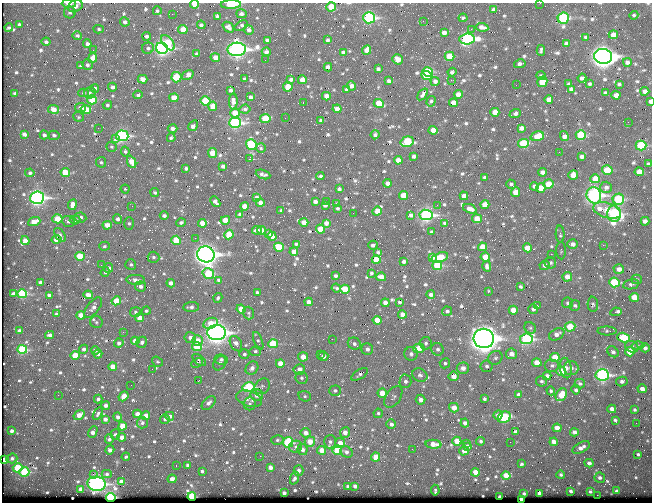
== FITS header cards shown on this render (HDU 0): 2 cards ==
NAXIS1  =                  650 / Width of table row in bytes
NAXIS2  =                  500 / Number of rows in table

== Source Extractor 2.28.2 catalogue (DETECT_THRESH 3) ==
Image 650 x 500 px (HDU 0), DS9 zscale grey, 1 PNG px = 1 image px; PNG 654 x 504 px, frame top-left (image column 1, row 500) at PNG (2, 3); each listed source drawn as its Kron ellipse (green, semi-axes under 4 px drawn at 4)
Background 368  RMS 1.4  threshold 4.26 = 3 sigma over >= 5 px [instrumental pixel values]
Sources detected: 766; of the 766, the 500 brightest by FLUX_AUTO listed and drawn (266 fainter detections omitted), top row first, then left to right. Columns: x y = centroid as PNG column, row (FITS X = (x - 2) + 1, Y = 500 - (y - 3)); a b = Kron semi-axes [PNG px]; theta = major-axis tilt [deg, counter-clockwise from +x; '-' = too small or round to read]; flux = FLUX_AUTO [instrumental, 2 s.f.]
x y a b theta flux
540 3 2 2 - 230
69 4 7 3 -2 500
194 4 4 3 - 920
231 5 10 4 2 1800
75 6 7 6 - 430
331 7 4 4 - 1700
494 9 4 4 - 430
157 11 4 4 - 160
70 12 6 6 - 220
172 14 2 2 - 360
241 14 5 4 - 280
634 15 4 4 - 150
217 16 4 3 - 200
369 18 6 5 - 15000
463 18 4 3 - 200
563 18 6 5 - 9100
423 21 2 2 - 190
125 22 5 4 - 340
19 24 3 3 - 160
201 25 4 3 - 230
241 26 7 4 33 220
228 27 6 4 -39 350
482 27 6 4 -8 440
9 28 4 3 - 160
99 29 5 4 - 150
183 29 4 4 - 1400
471 29 3 2 - 160
249 30 5 4 - 310
444 33 4 4 - 480
613 35 4 4 - 730
77 36 5 4 - 210
147 36 4 4 - 260
586 37 3 3 - 180
467 39 7 5 5 18000
267 40 4 4 - 320
328 40 3 3 - 190
46 42 4 3 - 260
168 43 9 5 -50 3700
87 44 4 4 - 350
566 44 4 3 - 240
148 48 6 5 - 230
162 48 6 5 - 28000
237 49 9 6 3 42000
93 50 2 2 - 380
367 50 5 4 - 850
541 50 5 3 - 160
266 52 4 4 - 270
343 53 4 4 - 470
197 54 4 3 - 250
449 56 5 4 - 2500
603 56 9 7 -6 66000
215 57 5 4 - 850
93 58 5 4 - 740
398 59 5 4 - 830
265 60 2 2 - 160
627 62 4 4 - 340
520 64 6 4 13 310
87 65 5 5 - 240
81 66 3 3 - 190
328 67 4 4 - 490
378 69 4 3 - 240
428 72 5 4 - 5300
452 72 4 3 - 230
188 75 6 4 34 800
427 75 5 4 - 4600
541 76 5 3 - 190
176 77 5 5 - 4200
582 78 4 3 - 290
143 79 5 4 - 760
244 79 3 3 - 200
291 80 4 3 - 230
302 80 4 4 - 880
451 80 2 2 - 790
389 81 4 3 - 240
435 81 4 4 - 310
542 82 5 5 - 2000
569 84 4 3 - 170
590 84 3 3 - 150
619 84 3 3 - 150
516 85 2 2 - 210
351 86 5 4 - 480
112 87 4 4 - 300
288 87 4 4 - 1900
95 88 4 4 - 280
571 89 4 4 - 330
230 90 4 3 - 230
346 90 3 3 - 170
645 91 4 4 - 500
15 93 3 3 - 170
83 93 5 4 - 150
90 93 6 5 - 210
605 93 3 3 - 170
423 94 7 3 52 280
458 94 4 4 - 760
138 95 4 3 - 180
616 95 4 4 - 600
326 96 4 4 - 630
250 97 3 3 - 260
174 98 4 4 - 1300
92 100 5 4 - 2700
549 100 4 4 - 740
206 101 5 4 - 3900
233 101 8 4 88 450
431 101 5 4 - 160
650 101 4 3 - 210
303 102 3 2 - 210
379 103 5 4 - 2400
453 103 4 4 - 800
107 105 4 4 - 180
213 106 5 4 - 1400
80 107 6 4 8 350
54 109 5 4 - 990
86 109 5 4 - 1700
245 109 6 4 8 220
337 109 4 4 - 710
495 112 4 4 - 1100
235 113 4 4 - 1400
515 113 6 3 22 450
78 117 6 4 -22 140
265 118 5 4 - 2700
285 118 2 2 - 230
321 120 3 3 - 180
628 122 2 2 - 290
235 123 6 5 - 15000
193 126 6 3 59 580
98 128 2 2 - 150
521 128 4 4 - 420
173 129 5 3 - 340
433 130 4 4 - 1100
24 134 4 4 - 430
44 135 4 4 - 260
54 135 5 4 - 250
375 135 5 3 - 200
581 135 5 5 - 5200
122 136 6 5 - 13000
537 136 7 4 17 1200
564 136 5 4 - 480
171 138 4 3 - 150
116 139 4 3 - 410
407 142 7 5 16 5100
523 143 5 4 - 4900
251 144 5 5 - 7000
641 145 5 5 - 6700
111 147 5 5 - 150
261 148 5 5 - 140
125 151 5 4 - 190
559 152 2 2 - 370
212 153 5 4 - 1400
414 156 4 4 - 290
582 156 4 3 - 320
249 159 3 2 - 2800
398 160 4 4 - 730
101 162 5 5 - 170
132 162 6 4 -66 1300
648 164 3 3 - 150
223 166 4 3 - 300
186 168 4 3 - 200
607 170 5 5 - 2900
65 172 5 4 - 1800
543 172 4 4 - 450
639 172 4 4 - 1000
30 173 4 4 - 190
263 174 7 4 -21 270
573 175 5 4 - 1200
320 176 4 3 - 160
485 177 3 3 - 230
595 179 5 4 - 1600
388 183 4 4 - 500
511 184 5 3 - 180
548 184 5 5 - 1900
534 186 4 4 - 300
606 187 6 5 - 340
541 188 5 4 - 1400
125 189 4 4 - 130
339 189 4 3 - 230
516 192 5 4 - 1100
155 193 4 4 - 160
403 195 4 4 - 1700
594 195 8 7 - 27000
464 196 4 4 - 510
37 198 7 6 - 27000
257 198 4 3 - 410
618 199 6 5 - 6700
327 201 3 2 - 170
215 202 6 3 -48 310
260 202 4 4 - 570
315 202 4 3 - 330
337 204 4 3 - 190
72 205 5 4 - 660
325 205 4 4 - 390
437 205 2 2 - 250
485 205 4 4 - 1200
132 206 3 2 - 190
244 206 4 4 - 960
337 208 3 3 - 150
470 209 7 3 -20 490
281 210 3 3 - 140
607 210 14 7 -16 1800
377 211 4 4 - 1200
353 213 2 2 - 150
614 214 8 7 - 15000
240 215 4 4 - 390
411 215 4 4 - 300
426 215 7 5 -9 21000
164 216 4 4 - 260
80 217 6 5 - 340
57 219 5 4 - 2200
118 219 5 4 - 310
477 219 5 4 - 1400
75 220 5 4 - 440
225 220 5 4 - 1300
68 221 6 5 - 230
645 221 4 4 - 550
34 222 6 4 19 1100
304 222 4 4 - 1100
129 223 6 5 - 190
181 223 5 4 - 270
202 223 4 4 - 1100
326 223 4 4 - 480
444 223 3 3 - 140
107 225 4 4 - 990
320 229 4 4 - 2100
257 230 5 3 - 340
262 230 4 4 - 880
431 232 3 3 - 140
269 233 3 3 - 300
560 234 9 4 -87 250
60 235 8 4 -59 260
229 235 5 4 - 2400
272 236 5 4 - 710
195 238 2 2 - 260
56 240 5 4 - 900
176 240 5 4 - 2500
25 241 4 4 - 630
296 244 3 3 - 140
573 244 5 4 - 460
373 245 4 3 - 290
603 245 2 2 - 900
104 246 5 4 - 160
279 247 5 4 - 3900
483 247 4 4 - 1800
527 248 4 4 - 1200
561 251 8 5 -88 150
294 252 4 4 - 890
378 252 3 3 - 140
206 254 9 8 - 55000
551 254 2 2 - 930
80 256 5 4 - 3200
154 257 6 5 - 200
432 257 4 4 - 460
440 257 8 4 17 2400
485 257 5 4 - 1400
376 260 4 4 - 2300
404 262 4 3 - 300
550 263 6 5 - 240
131 264 5 5 - 190
101 265 3 2 - 170
545 265 5 4 - 370
437 266 5 4 - 4800
487 266 5 4 - 280
108 268 5 4 - 340
619 269 5 4 - 600
105 272 5 4 - 230
208 273 6 5 - 4700
371 273 3 3 - 150
335 276 3 3 - 220
381 277 5 4 - 850
567 277 5 4 - 950
637 279 5 5 - 160
136 280 9 5 -3 550
219 280 4 4 - 440
41 282 4 3 - 310
615 282 5 5 - 5400
171 283 4 4 - 470
631 284 8 5 11 220
141 286 5 5 - 410
520 286 4 3 - 150
336 288 5 3 - 160
345 289 5 4 - 2100
257 292 3 3 - 150
488 292 3 2 - 510
13 293 3 3 - 230
22 294 5 4 - 4700
49 295 4 3 - 400
88 295 5 4 - 730
431 295 4 4 - 340
634 297 5 4 - 1600
218 298 5 3 - 140
116 301 5 4 - 2000
309 302 4 4 - 540
399 302 3 3 - 200
385 303 4 4 - 610
568 303 5 5 - 210
593 304 7 5 -88 210
538 306 3 2 - 420
575 306 5 5 - 200
191 307 7 5 5 320
93 308 12 6 53 470
241 309 4 4 - 1200
533 309 5 5 - 260
513 310 4 4 - 1100
146 311 4 4 - 160
447 311 5 4 - 260
135 312 5 5 - 180
616 312 6 3 10 670
249 313 6 5 - 180
56 314 3 3 - 170
402 314 4 4 - 640
81 315 4 4 - 1100
139 318 4 4 - 950
377 320 4 4 - 1200
96 322 6 6 - 210
210 323 7 5 23 1300
570 327 5 5 - 2300
530 328 6 5 - 220
19 331 4 3 - 310
607 331 9 4 -1 180
123 332 2 2 - 360
217 333 9 7 -5 49000
557 334 8 5 29 550
50 335 4 4 - 350
190 338 6 5 - 410
484 338 10 9 - 86000
623 338 6 4 -19 3900
332 339 2 2 - 350
526 339 6 5 - 14000
135 341 4 4 - 980
198 341 5 5 - 990
258 341 9 4 -70 220
142 342 6 5 - 260
119 343 4 4 - 260
426 343 6 6 - 260
236 344 8 5 -61 570
273 344 5 4 - 3900
354 344 7 6 - 300
197 346 5 4 - 4100
638 346 6 4 0 150
632 347 7 5 -28 430
419 348 6 5 - 1800
645 348 5 4 - 260
22 349 5 4 - 5700
84 349 4 4 - 270
367 349 6 5 - 370
438 349 6 6 - 270
95 350 4 4 - 320
255 351 6 5 - 180
613 352 6 5 - 290
630 352 4 4 - 1700
98 354 4 4 - 270
244 354 5 5 - 220
320 354 3 2 - 150
411 354 7 7 - 330
511 354 5 5 - 740
75 355 4 4 - 1700
323 356 5 4 - 460
303 357 5 4 - 920
555 357 5 4 - 1700
495 358 7 6 - 260
221 359 6 5 - 290
199 360 8 4 -39 170
157 362 6 4 -37 150
197 363 6 4 27 150
220 363 8 6 56 290
280 363 4 4 - 1300
445 363 5 5 - 180
537 363 4 4 - 1300
487 366 6 6 - 230
552 366 7 6 - 280
113 367 4 4 - 1100
252 368 7 6 - 390
463 368 6 5 - 570
566 368 10 6 -82 670
571 368 7 7 - 490
152 369 2 2 - 140
299 369 6 5 - 520
561 371 5 4 - 2300
359 374 9 4 32 270
420 375 8 6 -30 320
602 375 6 5 - 18000
454 376 5 5 - 820
547 376 4 4 - 440
301 378 6 6 - 200
198 381 3 2 - 320
405 381 7 6 - 320
542 381 5 5 - 180
622 381 5 5 - 260
580 384 5 4 - 190
131 385 2 2 - 160
262 386 8 7 - 280
249 387 6 5 - 7600
642 389 4 4 - 460
576 390 4 4 - 160
335 391 5 5 - 220
551 391 4 4 - 160
382 393 5 4 - 1400
58 395 2 2 - 340
257 395 6 5 - 540
519 395 4 4 - 400
561 395 7 5 55 1500
124 396 5 4 - 700
305 396 6 5 - 180
393 397 12 7 57 350
98 399 4 3 - 210
249 399 13 7 -19 710
484 399 3 3 - 160
421 400 5 4 - 510
209 403 8 5 46 320
250 404 6 6 - 210
106 405 4 4 - 310
454 408 5 4 - 830
612 409 4 4 - 620
635 410 3 3 - 150
378 413 4 4 - 160
98 414 7 4 57 210
137 414 4 4 - 540
79 415 6 4 35 900
498 415 5 4 - 460
146 416 4 4 - 790
170 416 4 4 - 340
118 417 4 4 - 300
504 417 7 5 29 4300
105 419 4 4 - 370
165 419 5 4 - 240
615 420 3 3 - 170
142 423 5 5 - 210
465 423 4 4 - 320
636 423 2 2 - 150
391 424 5 4 - 320
122 426 4 4 - 1700
557 428 4 4 - 930
12 431 3 3 - 260
93 432 6 4 63 530
345 432 5 5 - 600
515 432 4 3 - 220
574 432 4 4 - 330
306 433 5 4 - 670
115 434 5 4 - 190
122 437 4 4 - 600
109 439 5 3 - 230
277 440 6 5 - 180
457 441 5 4 - 1300
481 441 4 4 - 170
288 442 5 5 - 6700
310 442 5 5 - 1300
330 442 7 6 - 280
510 442 2 2 - 210
554 442 4 4 - 630
340 443 5 5 - 900
466 443 3 2 - 250
433 444 8 4 -4 920
468 446 4 4 - 350
296 447 6 6 - 240
581 448 9 5 29 510
412 449 2 2 - 220
110 450 4 4 - 460
302 450 5 5 - 330
321 450 4 4 - 910
337 450 5 4 - 3800
464 451 5 4 - 580
346 452 6 5 - 330
638 454 3 3 - 140
260 456 2 2 - 1100
126 457 4 3 - 140
376 457 4 4 - 1600
12 458 5 4 - 240
4 460 4 4 - 1700
589 463 4 4 - 390
522 464 3 3 - 150
188 465 3 3 - 200
176 466 2 2 - 170
270 467 4 4 - 490
18 468 5 4 - 3200
299 470 5 5 - 270
202 471 3 3 - 160
24 472 5 4 - 4300
475 472 4 4 - 1100
93 474 3 2 - 260
107 474 5 4 - 180
561 475 4 4 - 180
506 476 4 4 - 1300
294 478 6 3 68 260
600 478 5 5 - 240
172 479 4 4 - 670
121 482 4 4 - 620
96 484 9 7 -6 25000
355 486 4 3 - 310
348 487 4 3 - 190
81 489 4 4 - 740
435 490 5 3 - 180
571 491 4 3 - 210
616 491 3 3 - 200
590 492 3 3 - 140
284 493 3 3 - 270
540 493 4 4 - 520
524 494 3 3 - 140
597 495 2 2 - 1300
192 496 4 4 - 5600
111 497 4 4 - 13000
500 497 3 3 - 220
521 499 3 3 - 430
At the frame edge (FLAGS 8, measured only in part): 6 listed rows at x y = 540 3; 69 4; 194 4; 231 5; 650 101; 4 460
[266 fainter detections neither listed nor drawn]